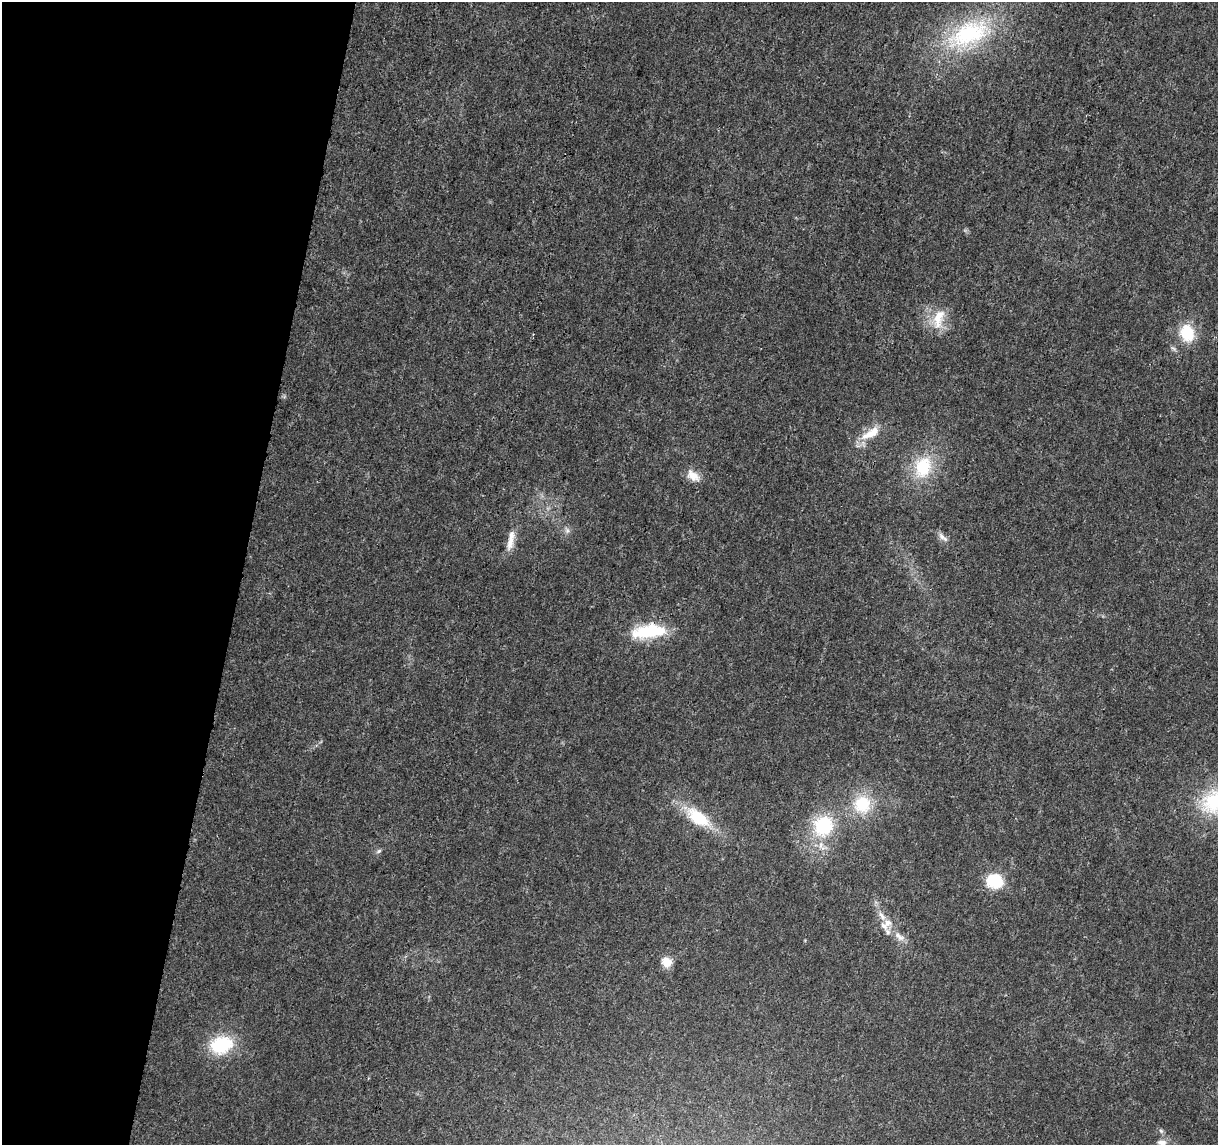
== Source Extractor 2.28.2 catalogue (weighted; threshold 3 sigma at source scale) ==
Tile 9 of 4 x 4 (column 1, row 3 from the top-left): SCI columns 3-1218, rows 1372-2514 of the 4875 x 5084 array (HDU 1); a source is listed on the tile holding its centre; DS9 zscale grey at full resolution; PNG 1220 x 1147 px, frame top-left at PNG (2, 2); no overlay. Shown black and unused: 20% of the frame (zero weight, under 3 of 5 exposures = <1% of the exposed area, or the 3 px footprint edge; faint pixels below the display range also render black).
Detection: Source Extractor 2.28.2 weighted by HDU 2 'WHT'; one run over the whole footprint, this tile lists its part. Background 0.007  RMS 0.0012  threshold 0.00538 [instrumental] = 3 sigma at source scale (4.5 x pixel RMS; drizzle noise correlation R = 1.50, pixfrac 1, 0.0396/0.0396 arcsec/px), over >= 5 px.
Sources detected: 27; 5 inside a brighter listed object's ellipse — not listed separately; the other 22 listed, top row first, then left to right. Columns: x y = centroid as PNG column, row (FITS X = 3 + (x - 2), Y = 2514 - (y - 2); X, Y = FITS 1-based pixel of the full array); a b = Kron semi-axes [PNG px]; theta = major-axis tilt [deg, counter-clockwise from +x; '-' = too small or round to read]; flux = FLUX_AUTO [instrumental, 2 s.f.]
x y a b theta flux
969 34 69 34 25 16
938 319 32 15 75 3
1187 333 21 16 -73 3.9
870 434 28 10 21 2.3
923 467 31 22 71 5.9
693 476 18 11 -40 1.5
567 531 7 6 - 0.39
943 537 18 7 -39 0.67
510 542 22 9 81 1.5
649 631 39 16 5 6.6
1217 801 43 29 16 9.9
862 804 25 24 - 5
698 817 30 14 -36 5.6
823 826 26 24 66 7.4
379 851 8 5 36 0.26
995 881 14 12 -11 5.3
887 922 12 9 -8 0.96
899 936 19 8 -40 1.1
666 962 10 10 - 1.7
221 1045 26 20 18 6.9
1161 1131 6 6 - 0.26
1162 1143 12 9 -18 0.97
Isophote crosses this tile's border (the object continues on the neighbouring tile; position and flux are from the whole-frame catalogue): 2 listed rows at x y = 1217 801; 1162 1143